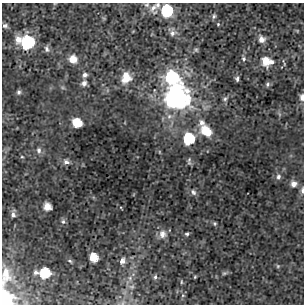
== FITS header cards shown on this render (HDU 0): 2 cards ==
NAXIS1  =                  302 / NUMBER OF ELEMENTS ALONG THIS AXIS
NAXIS2  =                  302 / NUMBER OF ELEMENTS ALONG THIS AXIS

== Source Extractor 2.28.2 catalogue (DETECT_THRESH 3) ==
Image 302 x 302 px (HDU 0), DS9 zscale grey, 1 PNG px = 1 image px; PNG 306 x 306 px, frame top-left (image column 1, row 302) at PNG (2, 3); no overlay
Background 5.32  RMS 0.9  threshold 2.69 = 3 sigma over >= 5 px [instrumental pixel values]
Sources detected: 59; all 59 listed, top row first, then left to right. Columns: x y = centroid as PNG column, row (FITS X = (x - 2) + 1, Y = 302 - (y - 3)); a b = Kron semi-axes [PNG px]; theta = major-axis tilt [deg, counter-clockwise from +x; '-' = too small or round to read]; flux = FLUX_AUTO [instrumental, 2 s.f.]
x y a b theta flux
147 5 7 6 - 140
158 5 8 8 - 220
153 8 14 8 51 440
167 11 8 8 - 4400
214 16 7 5 67 130
218 24 5 4 - 68
5 26 7 5 0 160
173 32 11 9 86 340
261 39 8 8 - 390
27 42 11 9 -15 6300
47 49 9 6 -71 190
196 50 7 6 - 110
73 59 8 8 - 680
244 59 6 6 - 140
267 61 13 10 -13 1000
85 75 7 6 - 200
172 77 10 9 - 6700
126 78 13 10 72 970
237 79 5 4 - 150
84 83 7 6 - 250
267 84 6 6 - 130
19 92 6 5 - 140
178 97 11 11 - 32000
302 97 9 5 -88 250
225 99 7 6 - 140
279 114 7 4 -71 93
77 123 8 7 - 1300
201 123 9 8 - 300
206 131 14 9 -37 1300
189 138 9 8 - 3100
39 150 8 7 - 210
160 152 6 3 -70 59
22 157 5 3 - 55
189 161 11 4 -87 130
66 162 8 6 -12 230
278 177 7 6 - 180
294 184 8 8 - 320
302 190 9 4 89 180
193 192 9 6 -48 200
47 206 6 6 - 670
13 215 7 6 - 190
63 222 7 6 - 130
215 223 5 5 - 84
163 234 10 9 - 430
187 234 5 4 - 93
94 257 7 6 - 1100
70 261 6 4 -28 83
122 261 7 6 - 260
278 266 5 5 - 85
36 272 5 5 - 160
45 273 7 7 - 2500
224 273 7 5 20 100
5 276 31 13 81 1200
155 277 6 4 80 110
195 277 3 2 - 53
130 278 6 6 - 160
181 282 5 3 - 56
132 287 7 5 7 130
4 301 12 9 55 5200
At the frame edge (FLAGS 8, measured only in part): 5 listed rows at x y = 147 5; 302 97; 302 190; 5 276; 4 301